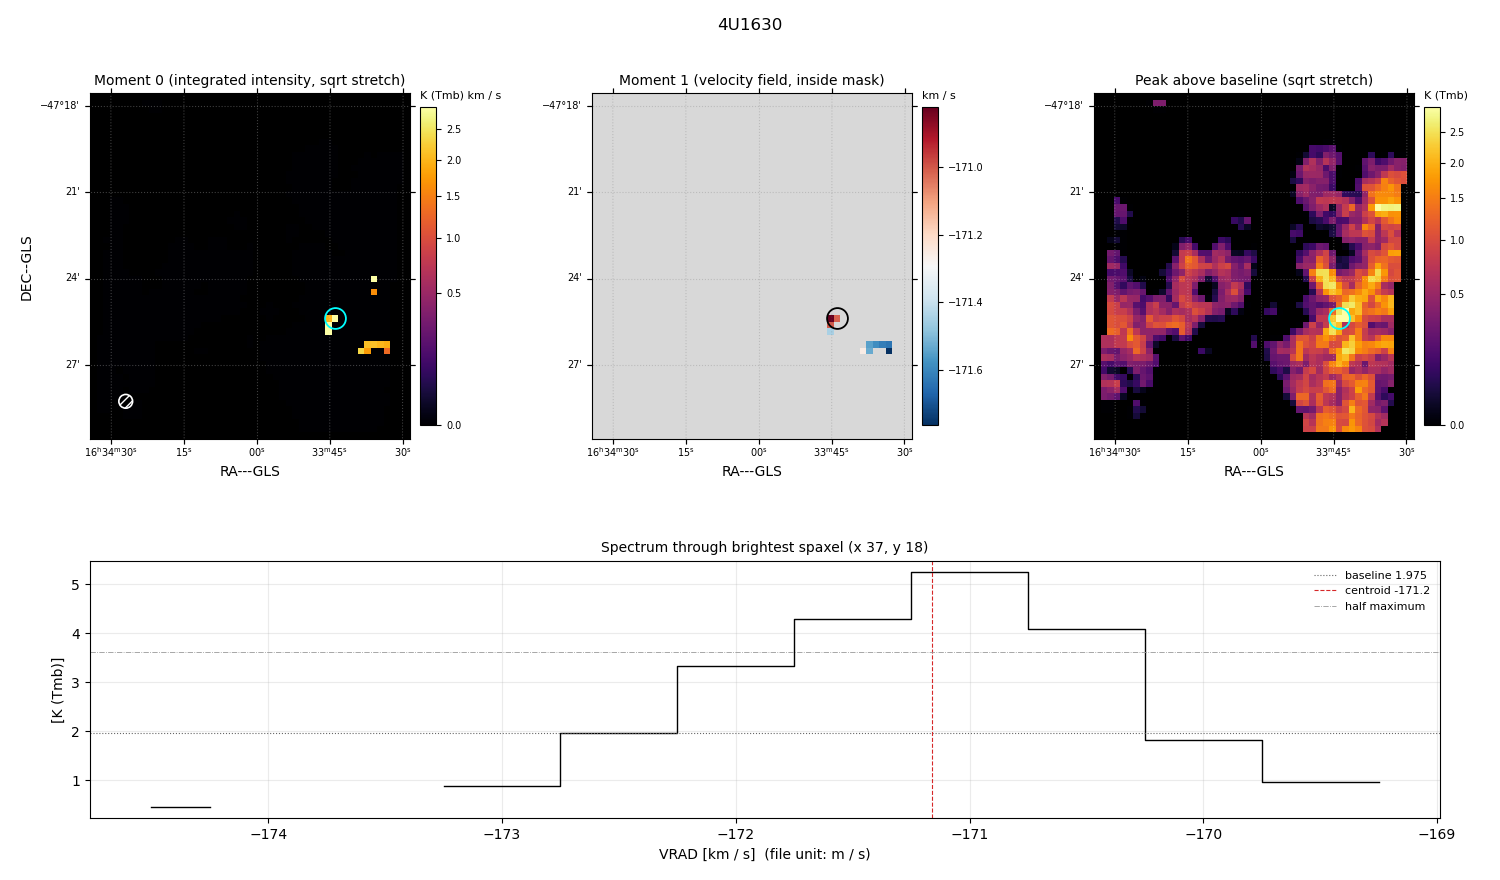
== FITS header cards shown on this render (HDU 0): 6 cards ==
OBJECT  = '4U1630      '               /
BUNIT   = 'K (Tmb)     '               /
CTYPE1  = 'RA---GLS    '               /
CTYPE2  = 'DEC--GLS    '               /
CTYPE3  = 'VRAD        '               /
NAXIS3  =                   17

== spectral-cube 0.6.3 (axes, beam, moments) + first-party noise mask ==
SpectralCube HDU 0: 17 channels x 53 x 49 spaxels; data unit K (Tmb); figure title: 4U1630
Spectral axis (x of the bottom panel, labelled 'VRAD [km / s]  (file unit: m / s)'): -174.50 .. -166.50 km / s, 17 channels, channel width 0.5 km / s
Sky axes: RA---GLS/DEC--GLS; field 11.1' x 12' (14 arcsec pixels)
Beam (drawn as the hatched ellipse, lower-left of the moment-0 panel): BMAJ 28.7 arcsec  BMIN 28.7 arcsec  BPA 0 deg
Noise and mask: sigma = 0.39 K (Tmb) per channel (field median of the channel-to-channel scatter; only 13 spaxels are free of emission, so no channel-correlation factor could be measured or applied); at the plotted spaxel too few channels lie outside the line to read the noise off the bottom panel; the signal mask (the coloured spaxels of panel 2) covers <1% of the field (7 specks smaller than half a beam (2.5 px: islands under 3 px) dropped from it)
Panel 1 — Moment 0 (line voxels x channel width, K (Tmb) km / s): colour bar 0 .. 2.88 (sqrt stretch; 0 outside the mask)
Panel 2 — Moment 1 (intensity-weighted velocity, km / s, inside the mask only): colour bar -171.765 .. -170.821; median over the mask -171.530
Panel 3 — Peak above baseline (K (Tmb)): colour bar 0 .. 2.95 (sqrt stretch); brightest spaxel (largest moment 0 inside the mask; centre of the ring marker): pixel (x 37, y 18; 0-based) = FK5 16h33m44s -47d25m30s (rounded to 2 s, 15 arcsec steps: no finer than the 14 arcsec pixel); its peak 3.27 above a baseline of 1.975
Panel 4 — spectrum at that spaxel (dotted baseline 1.975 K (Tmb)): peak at -171.00 km / s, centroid -171.2 km / s (red dashed line; intensity-weighted over the run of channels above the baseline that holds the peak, -172.25 .. -170.25 km / s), W50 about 1.5 km / s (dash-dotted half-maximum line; edge to edge of the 3 channels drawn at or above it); detected line -171.75 .. -170.25 km / s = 3 of 17 channels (18%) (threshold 4 sigma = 1.6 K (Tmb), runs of >= 2 channels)